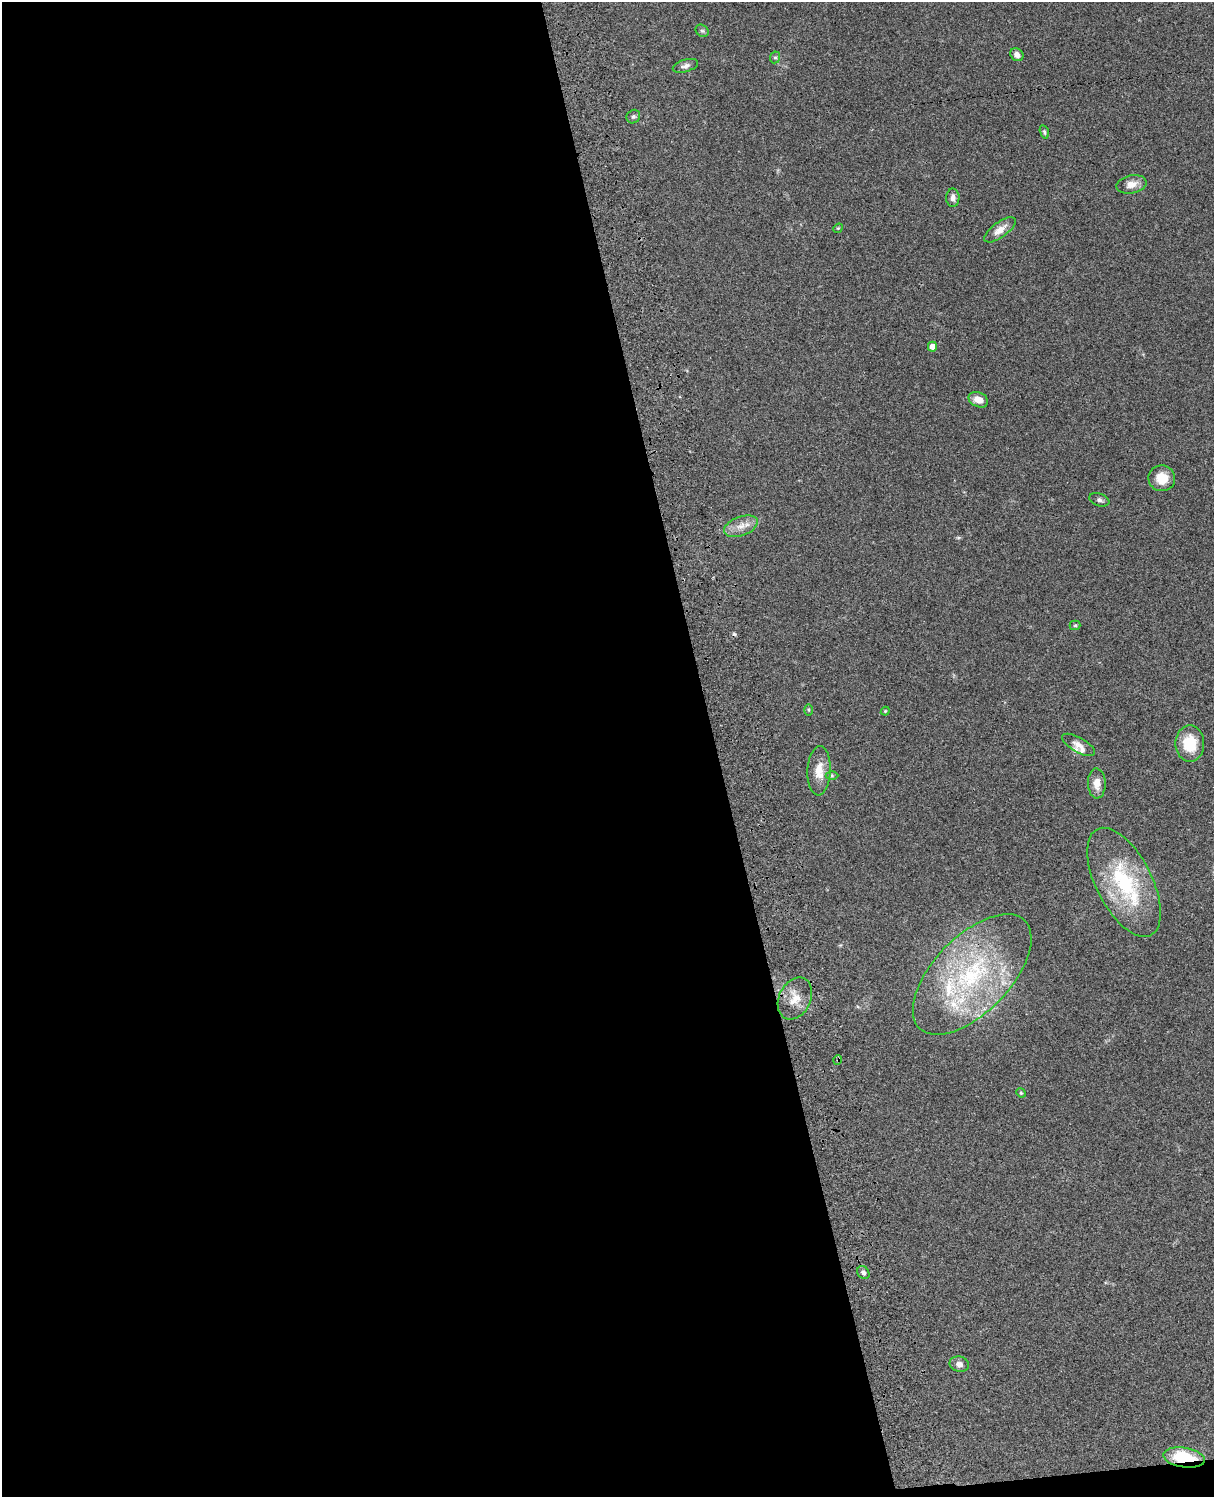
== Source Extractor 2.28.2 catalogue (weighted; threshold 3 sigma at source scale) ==
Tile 9 of 4 x 3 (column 1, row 3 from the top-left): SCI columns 122-1333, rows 278-1772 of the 5088 x 4927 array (HDU 1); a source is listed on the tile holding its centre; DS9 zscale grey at full resolution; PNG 1216 x 1499 px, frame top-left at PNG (2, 2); each listed source drawn as its Kron ellipse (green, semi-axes under 4 px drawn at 4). Shown black and unused: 59% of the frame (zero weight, under 3 of 4 exposures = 6% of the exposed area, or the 3 px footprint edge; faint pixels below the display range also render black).
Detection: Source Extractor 2.28.2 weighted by HDU 2 'WHT'; one run over the whole footprint, this tile lists its part. Background 0.0958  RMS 0.0062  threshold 0.0279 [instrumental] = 3 sigma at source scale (4.5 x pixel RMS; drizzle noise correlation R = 1.50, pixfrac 1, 0.05/0.05 arcsec/px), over >= 5 px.
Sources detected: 37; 1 cosmic-ray / hot-pixel residue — neither listed nor drawn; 5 inside a brighter listed object's ellipse — not listed separately; the other 31 listed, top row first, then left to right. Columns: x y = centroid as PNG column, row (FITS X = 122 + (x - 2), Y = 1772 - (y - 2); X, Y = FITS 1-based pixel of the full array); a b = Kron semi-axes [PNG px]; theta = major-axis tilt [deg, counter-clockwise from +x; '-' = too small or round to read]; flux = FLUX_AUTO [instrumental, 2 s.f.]
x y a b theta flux
702 31 7 5 -41 1.2
1017 55 7 6 - 3
775 57 6 5 - 1
685 66 13 6 17 2.4
633 117 7 6 - 1.5
1044 132 7 4 -76 0.98
1131 184 15 9 11 5.2
953 198 9 6 89 2.7
838 228 5 4 - 0.72
1000 230 18 7 36 5.9
932 347 5 4 - 5.6
978 400 10 7 -24 6.2
1162 478 13 13 - 9.8
1099 500 10 6 -19 1.9
741 526 17 9 20 6.3
1075 625 5 5 - 0.76
808 710 6 4 -89 0.75
885 711 4 4 - 0.58
1190 743 18 14 90 18
1078 745 18 7 -30 4.4
819 771 25 11 87 9.9
832 776 6 4 0 0.92
1097 783 15 9 -88 6.2
1124 882 59 28 -63 58
972 974 75 38 46 100
795 998 22 16 64 10
838 1060 5 3 - 0.66
1021 1093 5 4 - 0.66
863 1273 7 5 -55 1.6
959 1364 10 7 -13 2.9
1184 1458 21 9 -9 30
Overlapping masked pixels (flux is a lower limit): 2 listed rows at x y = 838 1060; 1184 1458